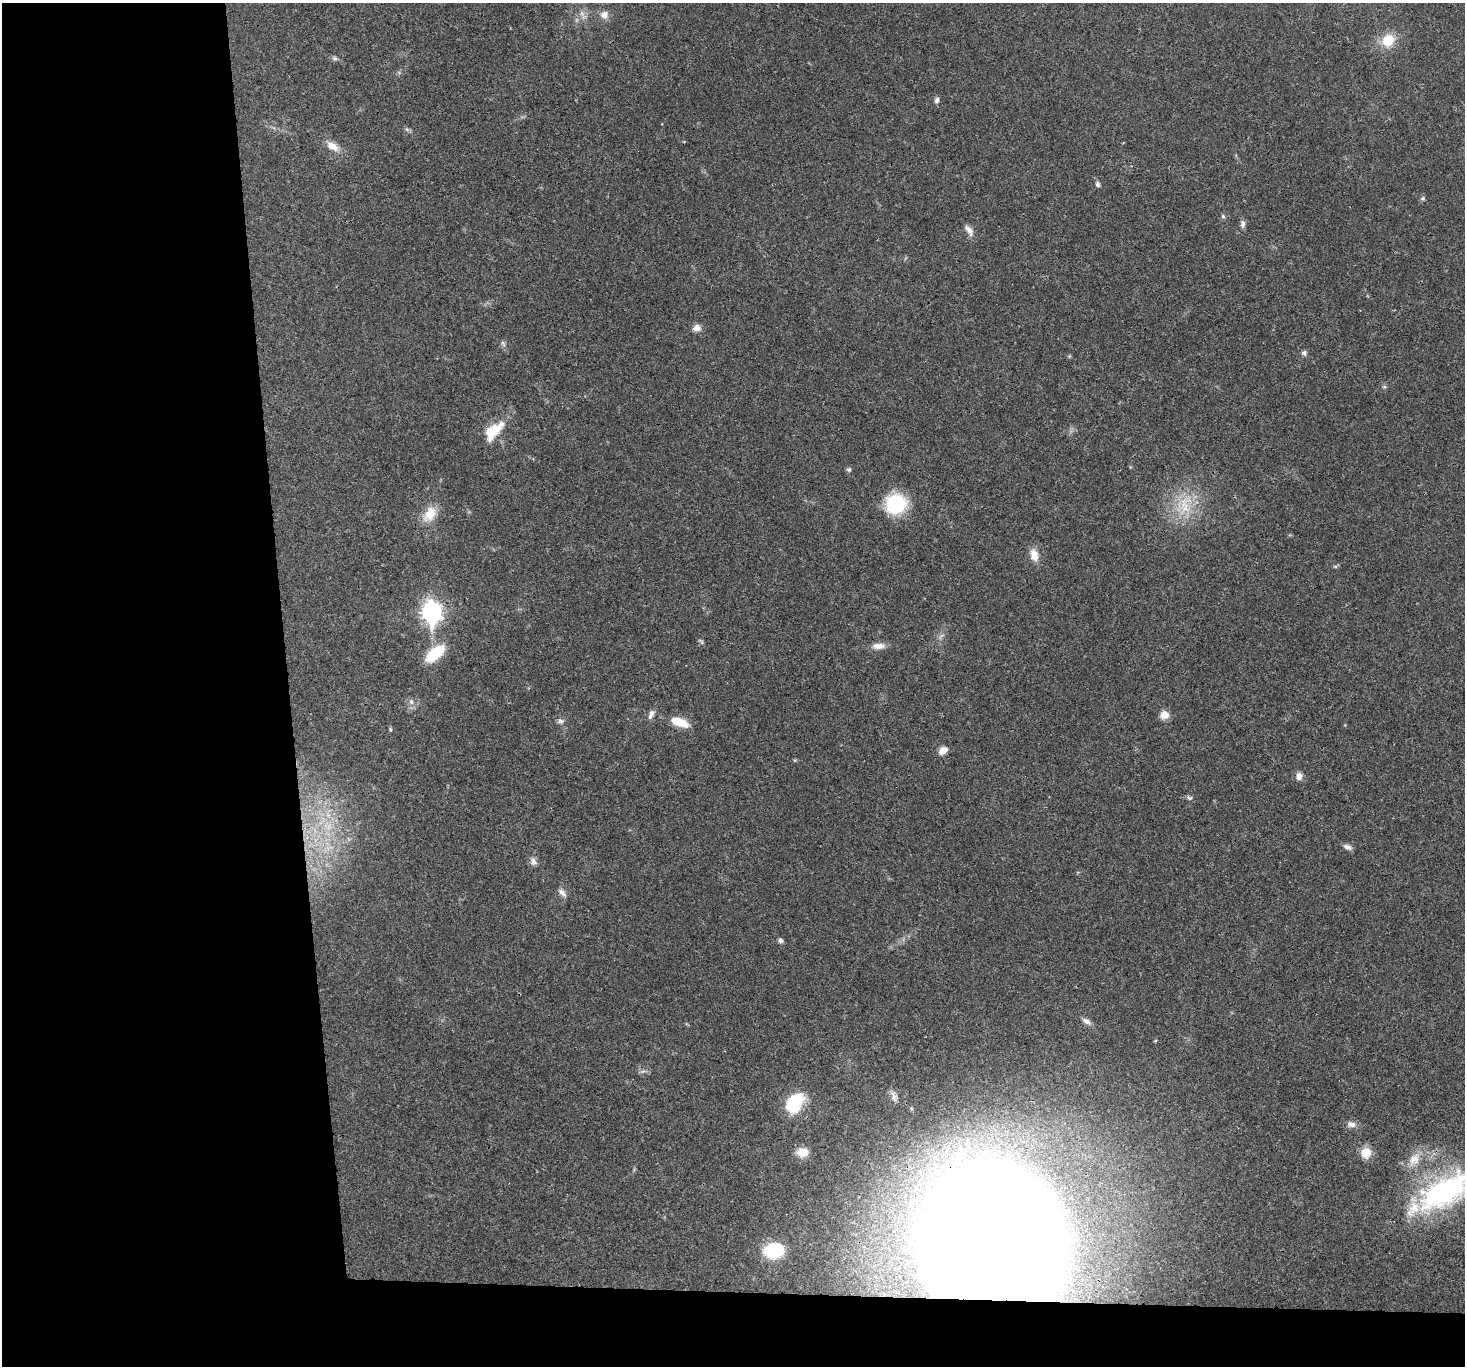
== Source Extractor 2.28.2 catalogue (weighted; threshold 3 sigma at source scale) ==
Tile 7 of 3 x 3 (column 1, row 3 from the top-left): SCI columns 2-1464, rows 148-1511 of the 4390 x 4366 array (HDU 1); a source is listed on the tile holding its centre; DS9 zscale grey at full resolution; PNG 1467 x 1368 px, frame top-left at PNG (2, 3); no overlay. Shown black and unused: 24% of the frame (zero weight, under 3 of 4 exposures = <1% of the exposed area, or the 3 px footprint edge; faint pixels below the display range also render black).
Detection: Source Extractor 2.28.2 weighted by HDU 2 'WHT'; one run over the whole footprint, this tile lists its part. Background 0.0299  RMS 0.0024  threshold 0.0107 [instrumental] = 3 sigma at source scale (4.5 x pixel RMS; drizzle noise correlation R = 1.50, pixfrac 1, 0.05/0.05 arcsec/px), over >= 5 px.
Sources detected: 55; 1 too faint to see at this stretch — not listed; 2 inside a brighter listed object's ellipse — not listed separately; the other 52 listed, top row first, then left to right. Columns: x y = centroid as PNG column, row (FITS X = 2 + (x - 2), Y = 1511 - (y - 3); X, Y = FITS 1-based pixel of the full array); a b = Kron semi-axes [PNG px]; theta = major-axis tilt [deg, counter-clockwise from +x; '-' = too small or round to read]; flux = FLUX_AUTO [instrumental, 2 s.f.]
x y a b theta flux
582 13 10 6 -62 1.1
604 15 10 10 - 1.7
1388 40 19 16 40 5.1
335 58 7 5 -20 0.56
937 100 7 6 - 0.7
407 129 6 6 - 0.49
332 146 18 10 -34 2.6
1097 184 8 6 -70 0.6
1423 198 6 6 - 0.48
1223 216 6 5 - 0.4
1243 224 10 6 -84 0.84
969 230 16 7 -53 1.6
697 328 10 8 8 1.4
503 343 9 5 -63 0.6
1304 353 7 7 - 0.66
1384 387 6 4 0 0.36
491 432 18 11 44 7.5
849 470 6 6 - 0.46
896 504 19 18 - 16
1185 504 35 21 68 10
430 514 21 14 56 4.7
1034 555 15 10 -70 2.8
432 612 10 8 -85 110
941 636 11 5 43 0.77
701 642 10 4 -50 0.45
878 646 18 8 4 1.9
435 653 23 11 40 9.3
411 702 8 6 -70 0.84
651 714 14 6 64 1.1
1164 715 10 9 - 2.2
561 721 9 7 -29 0.86
680 722 20 8 -19 4.9
390 729 5 4 - 0.31
943 751 10 7 35 1.9
1299 776 9 7 89 1.4
1190 798 8 5 -15 0.54
328 826 16 13 -55 5.3
1347 847 11 6 -20 1
533 861 11 9 -61 1.1
562 893 14 6 -48 1.1
780 940 6 5 - 0.77
1086 1021 13 7 -31 1.1
1155 1041 4 3 - 0.25
894 1097 15 7 -74 1.1
794 1103 19 12 58 14
1351 1124 12 8 -9 1.3
803 1152 14 11 3 2.9
1366 1153 11 11 - 3.9
1414 1159 23 14 56 4.1
1444 1192 74 35 29 44
992 1239 88 76 -63 1500
774 1250 16 12 6 15
Overlapping masked pixels (flux is a lower limit): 1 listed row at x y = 992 1239
Isophote crosses this tile's border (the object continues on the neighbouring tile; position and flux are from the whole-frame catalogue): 1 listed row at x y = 1444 1192